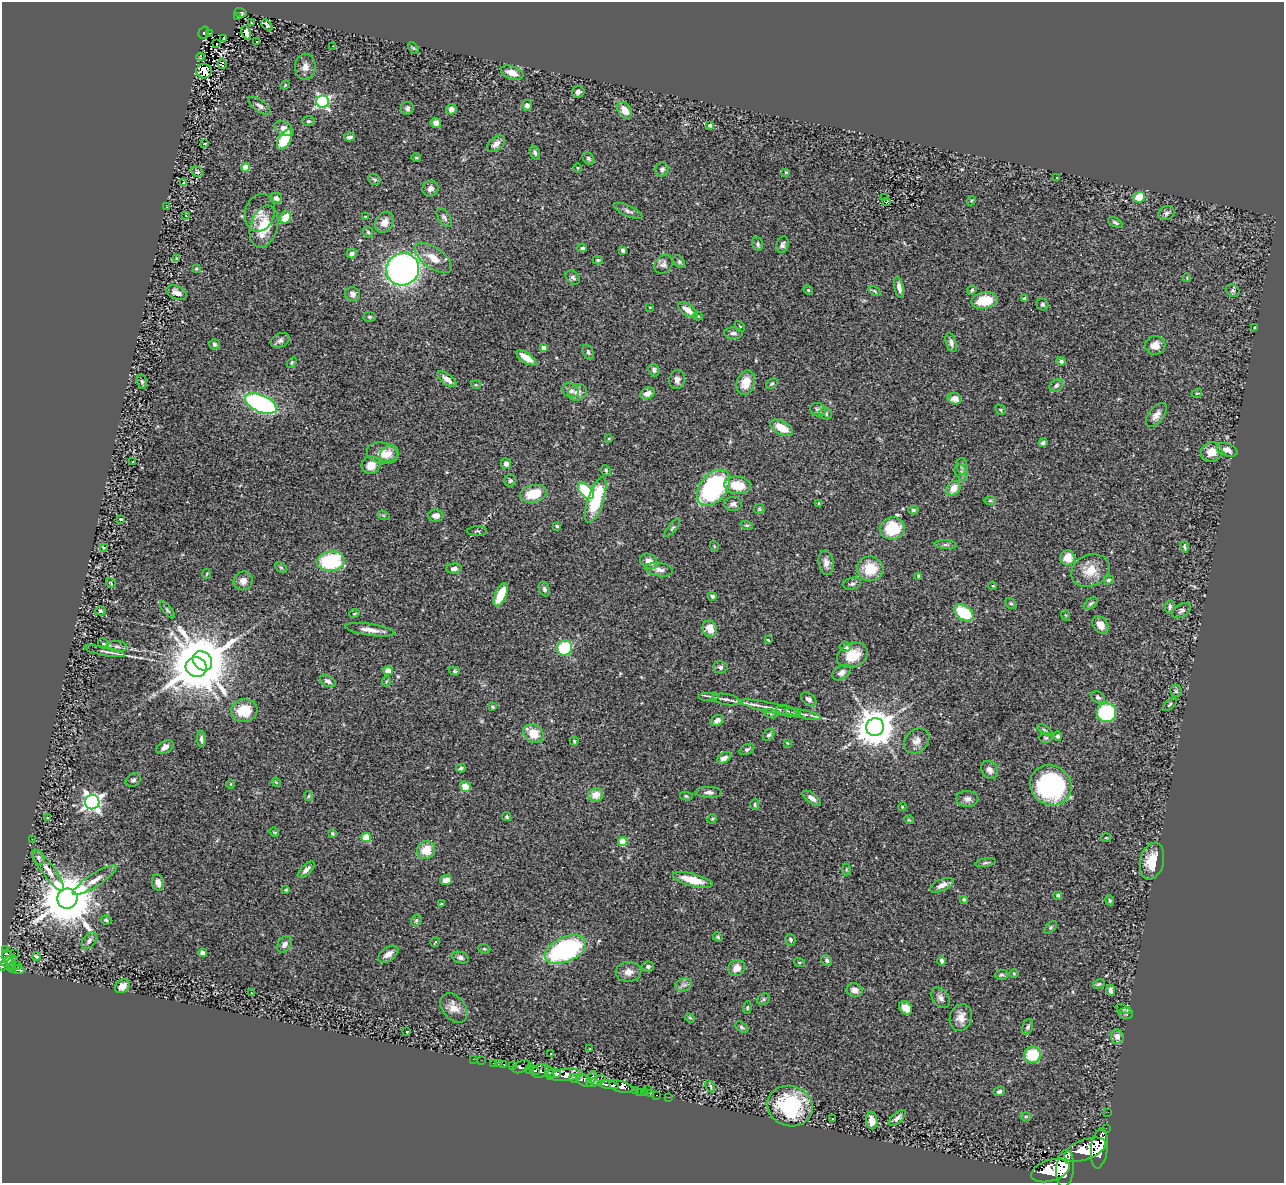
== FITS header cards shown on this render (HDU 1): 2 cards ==
NAXIS1  =                 1282
NAXIS2  =                 1181

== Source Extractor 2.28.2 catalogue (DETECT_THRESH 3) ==
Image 1282 x 1181 px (HDU 1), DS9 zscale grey, 1 PNG px = 1 image px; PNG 1286 x 1185 px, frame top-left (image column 1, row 1181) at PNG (2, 2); each listed source drawn as its Kron ellipse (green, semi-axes under 4 px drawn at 4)
Background 0.894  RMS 0.065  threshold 0.195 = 3 sigma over >= 5 px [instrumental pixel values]
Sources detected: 366; all 366 listed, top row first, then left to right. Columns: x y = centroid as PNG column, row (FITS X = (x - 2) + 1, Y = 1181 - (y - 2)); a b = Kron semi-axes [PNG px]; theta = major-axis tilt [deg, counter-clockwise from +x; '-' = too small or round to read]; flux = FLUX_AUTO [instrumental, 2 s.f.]
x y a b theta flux
240 13 6 4 -14 86
238 17 3 2 - 17
251 23 3 2 - 7.7
267 25 6 3 -43 9.4
204 33 6 5 - 130
209 33 3 3 - 22
246 33 7 4 -74 26
224 39 3 2 - 2.9
257 42 3 3 - 33
217 44 3 2 - 5.8
333 46 3 2 - 4.1
413 48 7 3 -52 4.8
200 57 4 2 - 1.6
222 64 5 3 - 75
305 67 13 10 87 32
204 71 8 7 - 21
512 73 12 6 -20 43
285 85 4 3 - 4
578 92 6 6 - 15
323 102 6 6 - 820
527 105 5 5 - 18
260 106 13 6 -36 17
407 108 6 6 - 11
451 109 5 5 - 19
625 110 9 6 -52 50
308 121 6 5 - 6.7
436 123 5 5 - 18
710 125 4 3 - 12
284 128 10 6 -24 29
350 137 5 3 - 12
284 140 11 6 59 150
205 143 3 2 - 3.2
496 144 10 6 39 23
535 153 7 4 -71 11
416 158 5 3 - 4.1
588 158 7 5 -51 8.2
245 167 4 4 - 110
577 168 4 3 - 2.8
662 169 7 6 - 14
197 172 6 5 - 6.7
786 172 3 2 - 4.1
1056 177 2 2 - 3.2
374 179 6 5 - 8.2
184 183 3 3 - 77
430 188 8 7 - 20
1139 197 6 5 - 100
276 198 6 5 - 13
885 198 3 2 - 2.3
887 201 3 2 - 1.9
971 201 5 3 - 4.4
167 207 2 2 - 2.8
628 211 15 5 -24 16
260 213 19 14 74 46
1167 213 8 7 - 14
186 215 3 2 - 4.7
366 217 3 2 - 4.1
444 217 11 5 -55 13
285 218 6 5 - 81
384 222 11 8 59 34
1115 222 8 4 -27 7.8
264 227 22 13 73 140
368 232 6 4 -45 6.6
758 244 7 5 -74 9.9
782 245 8 6 71 12
582 248 5 3 - 7.2
622 250 4 3 - 13
352 254 5 4 - 18
433 258 21 10 -36 62
176 259 4 3 - 5.6
598 260 5 4 - 5.7
679 262 7 5 -50 8.3
663 264 10 8 51 17
196 269 3 3 - 4.3
403 269 17 16 - 1600
573 277 8 6 -40 11
1187 278 4 3 - 3.9
899 287 11 4 -78 22
808 290 5 4 - 5.7
972 290 5 4 - 6.7
1233 290 7 6 - 8
874 291 6 3 -33 5.2
177 293 11 6 -23 30
352 294 8 7 - 17
1025 299 4 3 - 11
984 301 13 8 9 110
1042 304 6 5 - 7.6
650 307 3 2 - 2.7
688 310 11 5 -36 46
698 316 4 4 - 5.6
369 317 6 5 - 7.3
740 326 6 2 -45 3.1
1254 328 3 2 - 3.7
733 333 9 5 -4 13
280 340 10 7 26 14
951 342 10 5 -73 15
214 344 5 5 - 7.7
1155 345 10 9 - 38
544 348 4 4 - 35
588 352 8 5 -67 9.3
526 358 11 5 -34 46
1061 361 5 4 - 8.9
292 363 6 4 56 5.5
654 370 6 5 - 10
447 379 11 5 -37 30
677 380 9 7 75 21
142 382 7 5 -75 7.7
746 382 12 9 72 61
772 384 6 4 39 6
476 385 5 3 - 4
1056 386 7 5 34 10
571 390 9 7 -22 20
577 393 10 8 18 30
647 393 7 5 25 28
1197 393 5 3 - 3.7
955 399 7 6 - 24
261 404 17 8 -24 800
818 410 8 6 -25 14
1000 410 5 3 - 4.6
826 414 6 5 - 8.5
1156 415 14 7 52 28
782 428 12 6 -29 76
609 439 4 3 - 4.3
1043 443 4 3 - 9
1227 450 11 6 -18 28
1212 452 11 9 23 56
382 453 16 10 -12 61
389 454 10 7 33 23
133 462 3 2 - 12
506 464 5 5 - 19
371 465 9 8 - 39
962 466 8 5 -82 11
606 470 5 4 - 5.7
961 472 9 6 -59 14
510 481 6 6 - 8.3
737 485 13 8 -6 100
713 488 20 13 51 670
953 488 8 6 46 50
586 491 10 5 -44 310
533 494 13 8 13 110
596 500 24 8 72 260
990 500 6 4 0 5.8
819 503 3 3 - 5.9
733 504 9 7 5 21
759 509 5 5 - 6.2
913 510 5 4 - 7
383 515 6 4 -19 5.2
436 516 7 6 - 30
120 519 3 3 - 58
747 525 6 4 -18 6
557 526 4 3 - 5.1
673 528 11 4 52 8
892 528 12 11 - 170
477 531 10 5 1 8.7
946 545 11 4 -4 10
714 546 6 3 -72 4
103 547 3 2 - 3.7
1184 547 6 4 -75 6.5
1068 558 7 7 - 56
331 561 14 10 5 320
649 561 9 7 -28 35
826 563 12 7 -80 26
281 568 6 4 -30 6.4
454 569 8 5 1 16
870 569 13 12 - 120
659 570 13 6 -9 24
1090 571 20 15 23 83
207 574 5 3 - 4.2
918 576 4 3 - 6
1109 580 5 4 - 6.2
243 581 9 9 - 27
111 583 6 3 -48 4.5
852 584 9 6 14 13
993 586 4 3 - 3.3
544 589 7 5 -65 11
501 595 12 5 66 140
712 596 4 4 - 8.2
1011 603 6 4 -47 7.1
1091 604 8 4 37 9
1170 607 7 4 85 9.9
167 610 10 4 -51 8.3
100 611 5 4 - 7.4
1182 611 10 6 32 14
964 613 11 7 -35 180
354 614 5 3 - 4.4
1065 615 5 3 - 3.6
1100 625 10 7 -52 40
710 629 8 7 - 58
370 630 25 6 -8 37
768 640 3 2 - 3.5
103 643 5 5 - 8.8
117 646 10 5 -5 13
846 647 6 5 - 23
565 648 8 7 - 240
104 651 21 3 -11 16
852 655 16 12 24 100
202 661 11 8 -46 25000
196 667 10 10 - 13000
720 667 7 6 - 12
388 671 5 4 - 36
454 671 5 4 - 6.7
841 673 10 6 33 20
328 681 8 5 -26 16
387 681 5 3 - 3.7
1176 691 6 6 - 7.9
708 696 10 2 0 6.4
1098 697 7 5 -31 11
726 699 13 5 -10 18
809 699 8 6 -37 14
1170 705 8 4 41 7.3
493 707 4 3 - 6.5
770 708 31 5 -12 44
244 711 13 11 6 110
787 711 11 5 -16 14
1106 713 10 9 - 360
771 714 7 4 -19 7.1
803 714 18 4 -12 20
717 720 7 5 30 18
875 727 9 9 - 12000
1045 730 9 3 -34 7.4
533 733 10 9 - 82
769 735 6 5 - 10
1058 736 4 4 - 11
1046 738 7 5 1 7.8
201 739 8 4 -88 13
574 741 4 4 - 5.1
917 741 14 11 44 31
787 743 3 3 - 3.5
165 747 9 6 30 27
747 749 8 5 28 8.5
724 758 8 4 33 21
461 768 5 4 - 7.8
990 770 9 7 -60 21
133 780 8 6 31 12
276 782 5 3 - 4
231 784 5 3 - 3.5
1051 785 21 19 -38 730
465 786 6 5 - 53
709 792 13 5 -2 18
596 795 7 6 - 48
308 796 5 3 - 4
686 796 6 4 -10 5.8
812 798 10 5 -36 22
967 799 11 8 -2 21
92 802 7 7 - 1900
755 805 5 4 - 7.2
902 807 4 3 - 3.5
507 817 5 4 - 7.2
47 818 3 3 - 14
712 819 5 4 - 4.7
909 820 5 3 - 3.3
274 832 5 3 - 4.5
332 834 4 4 - 6.4
366 837 5 4 - 110
1106 838 5 3 - 4.7
32 839 2 2 - 2
623 841 4 4 - 150
426 850 9 8 - 76
38 858 7 5 -65 8.4
1152 861 18 12 77 97
986 863 10 3 11 8.1
846 869 6 3 -90 4.1
48 870 25 6 -54 45
306 870 11 5 44 19
95 880 25 6 32 48
446 880 6 5 - 27
693 880 20 6 -14 92
158 883 8 6 -77 28
942 885 12 6 23 26
286 890 4 3 - 5.3
1058 895 3 3 - 10
67 899 10 10 - 28000
964 899 4 4 - 6.7
1110 900 5 4 - 5
441 904 3 2 - 3.9
106 920 5 4 - 6.3
416 920 6 5 - 7.1
1051 927 8 4 46 7.3
718 937 5 4 - 5.2
790 940 6 5 - 10
89 941 9 6 53 17
435 942 5 2 - 3.6
285 944 9 6 53 18
5 949 3 3 - 42
484 949 6 4 -20 6.2
566 950 22 12 24 710
15 953 2 2 - 4.8
203 953 4 3 - 16
388 954 11 6 34 29
37 956 4 3 - 32
7 957 7 5 -76 440
460 957 9 5 -15 13
8 961 9 3 26 410
827 961 6 5 - 9.3
942 961 5 4 - 10
799 962 5 3 - 4.4
11 964 6 3 -87 91
3 965 5 5 - 620
17 965 2 2 - 8.9
648 967 6 5 - 11
12 968 4 3 - 180
737 968 9 8 - 39
18 970 6 3 -8 350
628 972 13 10 3 32
1014 973 5 3 - 3.8
1001 975 7 5 2 8.9
1099 984 6 4 27 7.8
684 985 8 6 19 15
122 986 8 6 35 34
855 990 8 6 -15 31
1111 990 5 4 - 11
251 993 3 2 - 7.8
941 998 11 8 -52 20
764 999 7 5 37 8.2
454 1008 16 11 -51 44
747 1008 6 4 84 5
906 1008 7 6 - 41
1123 1009 8 3 -19 7.1
1126 1013 7 5 -8 7.8
961 1017 13 11 71 43
690 1018 5 3 - 4.7
741 1027 7 4 -28 8
1028 1027 8 5 68 9.1
407 1032 3 3 - 18
1117 1036 7 6 - 22
590 1048 3 2 - 5.5
551 1054 3 2 - 6.6
1032 1055 8 8 - 150
473 1059 2 2 - 11
482 1060 2 2 - 13
494 1063 3 2 - 22
498 1064 3 2 - 22
504 1065 3 3 - 50
513 1066 3 3 - 270
522 1067 9 5 28 380
529 1070 4 4 - 780
534 1070 5 4 - 1100
540 1071 9 6 23 1100
550 1073 7 3 -72 1400
554 1073 7 4 4 2500
566 1075 17 6 6 1800
574 1078 5 3 - 620
591 1079 8 4 67 780
584 1080 9 5 -30 1200
596 1081 10 4 24 600
608 1085 11 4 -10 2000
710 1086 6 4 -61 6.2
621 1087 12 5 -15 1600
647 1089 2 2 - 75
635 1090 3 2 - 50
999 1091 6 4 23 10
640 1092 2 2 - 7.3
644 1092 2 2 - 15
650 1094 3 2 - 9.1
656 1095 3 2 - 31
668 1097 2 2 - 9.2
790 1106 23 20 -19 330
1108 1112 2 2 - 11
1026 1116 6 4 1 6.5
897 1118 10 5 42 16
832 1119 2 2 - 4.7
872 1120 9 5 -82 34
1106 1128 2 2 - 13
1099 1148 20 8 83 5700
1085 1150 22 10 20 6400
1065 1168 18 9 85 7700
1050 1171 20 10 17 8100
At the frame edge (FLAGS 8, measured only in part): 1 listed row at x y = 3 965